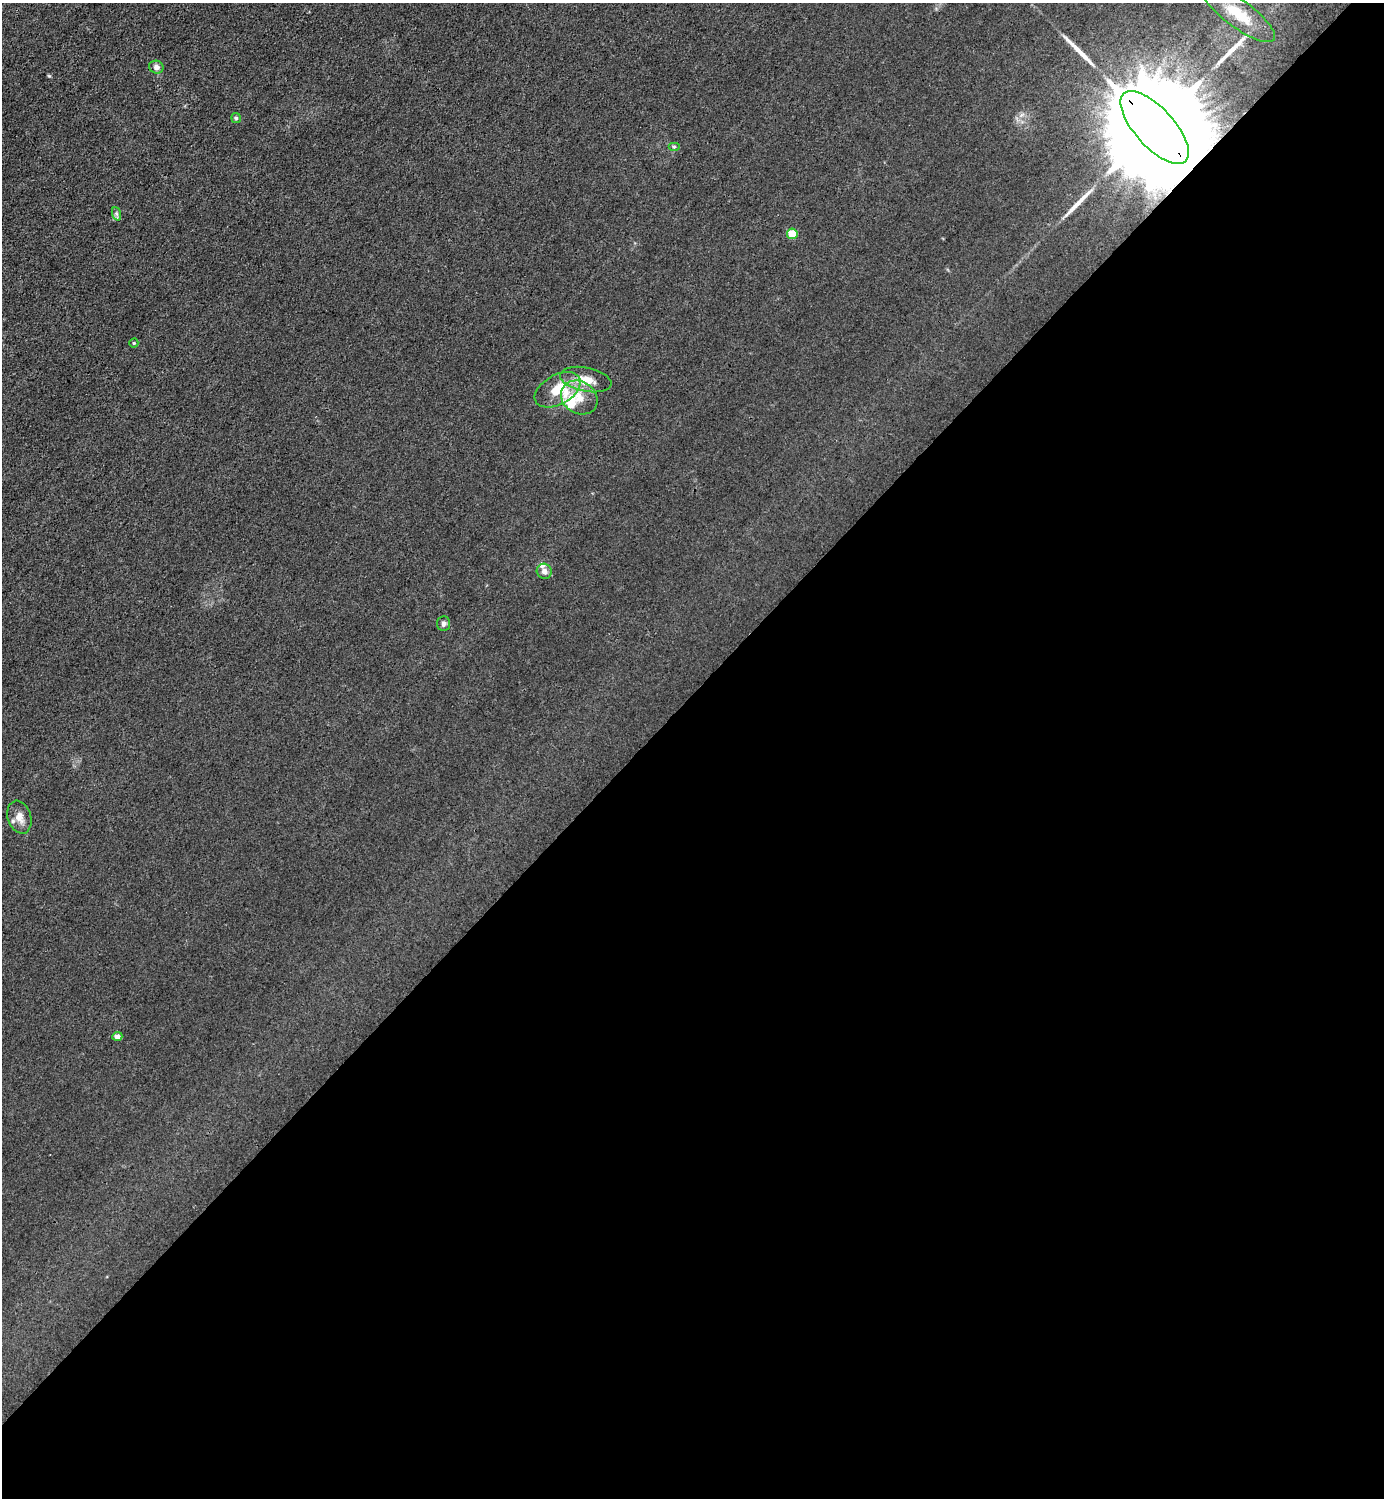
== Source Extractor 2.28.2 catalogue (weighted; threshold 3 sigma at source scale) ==
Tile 15 of 4 x 4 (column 3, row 4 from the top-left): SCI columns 3066-4447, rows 2-1497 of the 5985 x 5985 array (HDU 1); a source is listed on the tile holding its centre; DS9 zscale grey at full resolution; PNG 1386 x 1500 px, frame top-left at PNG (2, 3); each listed source drawn as its Kron ellipse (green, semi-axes under 4 px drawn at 4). Shown black and unused: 54% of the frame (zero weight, under 3 of 4 exposures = <1% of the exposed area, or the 3 px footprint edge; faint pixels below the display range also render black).
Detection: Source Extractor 2.28.2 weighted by HDU 2 'WHT'; one run over the whole footprint, this tile lists its part. Background 0.0216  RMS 0.0063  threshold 0.0283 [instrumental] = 3 sigma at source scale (4.5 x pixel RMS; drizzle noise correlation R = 1.50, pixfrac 1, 0.05/0.05 arcsec/px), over >= 5 px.
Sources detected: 22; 3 long thin detections or spike segments (spike, bleed or trail) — neither listed nor drawn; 4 inside a brighter listed object's ellipse — not listed separately; the other 15 listed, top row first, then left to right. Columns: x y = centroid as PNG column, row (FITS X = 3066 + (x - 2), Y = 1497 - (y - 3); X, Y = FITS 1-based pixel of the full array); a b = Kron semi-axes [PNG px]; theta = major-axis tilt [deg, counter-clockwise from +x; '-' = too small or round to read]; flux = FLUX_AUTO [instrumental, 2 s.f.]
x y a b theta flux
1238 14 44 13 -36 23
156 67 7 6 - 2.6
236 118 5 5 - 0.88
1155 127 46 19 -48 36000
674 147 6 4 0 0.81
117 214 7 4 -70 1.3
792 234 5 5 - 14
134 343 4 4 - 0.77
586 379 26 12 -11 10
558 390 25 14 30 17
579 398 19 16 -32 12
544 571 8 7 - 2.6
444 624 7 6 - 1.9
19 817 17 11 -72 5.9
117 1036 5 4 - 3
Overlapping masked pixels (flux is a lower limit): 1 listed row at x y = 1155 127